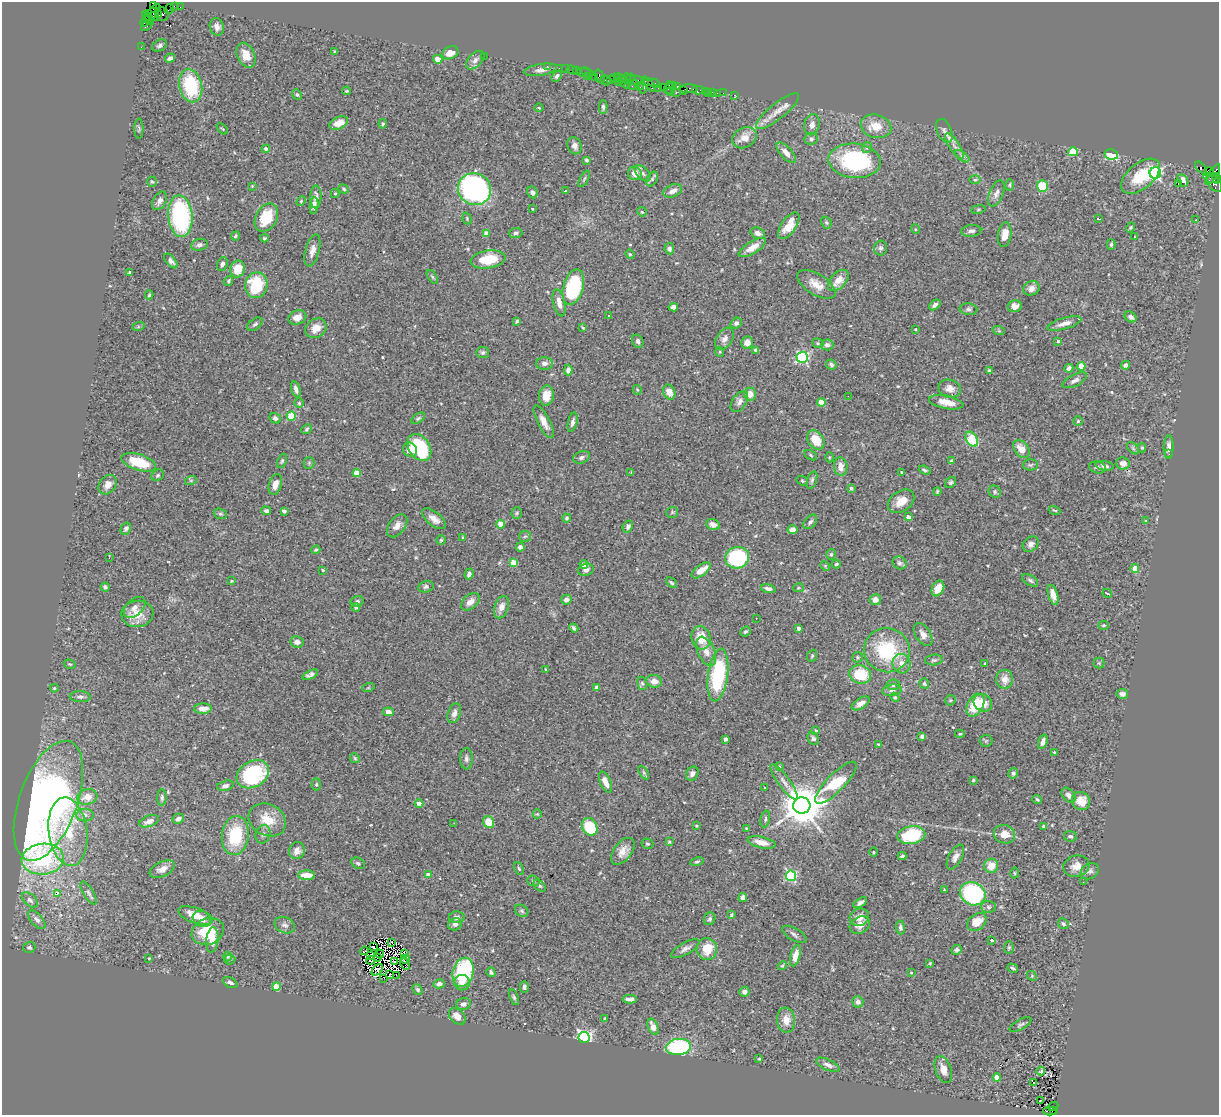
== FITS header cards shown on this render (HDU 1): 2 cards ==
NAXIS1  =                 1217
NAXIS2  =                 1113

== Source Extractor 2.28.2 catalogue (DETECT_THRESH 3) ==
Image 1217 x 1113 px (HDU 1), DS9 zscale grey, 1 PNG px = 1 image px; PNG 1221 x 1117 px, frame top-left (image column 1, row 1113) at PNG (2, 2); each listed source drawn as its Kron ellipse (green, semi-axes under 4 px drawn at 4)
Background 1.08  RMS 0.053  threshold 0.16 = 3 sigma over >= 5 px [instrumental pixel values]
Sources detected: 545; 9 with non-positive FLUX_AUTO (blend fragments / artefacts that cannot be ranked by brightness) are neither listed nor drawn; of the other 536, the 500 brightest by FLUX_AUTO listed and drawn (36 fainter detections omitted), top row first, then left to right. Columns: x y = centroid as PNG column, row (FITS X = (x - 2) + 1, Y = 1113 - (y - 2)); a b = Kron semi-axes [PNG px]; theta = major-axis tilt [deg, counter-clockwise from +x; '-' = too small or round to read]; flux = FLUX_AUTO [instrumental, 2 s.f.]
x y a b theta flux
153 5 3 2 - 28
174 6 4 2 - 62
180 7 2 2 - 20
169 9 5 2 - 47
153 12 10 5 50 230
149 14 3 3 - 41
162 14 7 7 - 300
158 15 3 2 - 160
154 17 5 3 - 170
148 18 8 2 -52 160
146 21 6 3 60 96
147 26 6 2 42 140
217 27 9 7 -75 17
160 45 8 5 28 8.8
141 47 2 2 - 25
335 51 4 4 - 3.7
450 53 9 6 23 35
246 55 13 8 -65 48
484 56 2 2 - 11
170 58 5 4 - 11
438 59 4 4 - 51
475 60 11 7 46 16
547 66 2 2 - 27
559 68 2 2 - 28
565 69 2 2 - 24
541 70 16 5 9 19
571 70 5 2 - 38
576 70 3 2 - 57
587 72 7 3 -32 150
584 73 7 3 -19 140
557 76 6 4 50 8.7
587 77 3 2 - 43
600 77 7 4 -69 210
614 77 4 2 - 45
594 78 3 3 - 110
618 78 5 3 - 86
627 79 5 3 - 53
630 79 5 2 - 40
606 80 5 2 - 170
610 80 4 3 - 32
622 80 6 3 -80 140
637 80 7 3 -12 160
618 81 3 3 - 87
625 83 6 4 -46 150
654 83 6 3 -27 150
633 85 5 2 - 83
644 85 8 3 80 160
650 85 8 3 -52 200
191 86 17 11 -78 220
639 86 4 3 - 240
672 86 3 3 - 73
677 86 3 3 - 47
663 87 2 2 - 45
658 88 2 2 - 63
668 88 6 3 73 67
689 89 9 4 0 280
683 90 3 2 - 73
698 90 6 2 1 55
347 91 4 3 - 4.2
705 91 2 2 - 13
670 92 4 2 - 77
712 92 4 3 - 98
676 93 3 2 - 120
708 93 4 2 - 17
717 93 2 2 - 8.7
723 93 3 2 - 9.7
297 94 5 4 - 5.1
735 95 4 3 - 29
603 107 7 4 -88 8.3
539 108 4 4 - 3.7
778 111 27 8 39 41
339 123 10 6 23 35
383 124 5 3 - 4.6
812 125 11 7 76 21
876 126 15 11 -14 65
139 129 10 4 -89 6.5
222 129 6 2 -44 3.4
944 131 12 7 -66 16
745 138 13 10 29 42
811 139 6 6 - 8
575 146 9 7 -69 16
954 146 15 5 -56 23
867 147 5 5 - 11
266 149 4 4 - 12
1073 152 5 4 - 150
786 153 13 5 -48 23
1111 154 7 5 -10 130
962 156 8 4 -36 9.2
587 160 4 3 - 8.5
855 161 26 17 -5 410
1201 168 7 3 -47 230
1209 172 5 3 - 350
635 173 7 6 - 32
643 173 10 5 -46 11
1155 173 6 5 - 590
1213 175 12 4 58 410
1141 176 23 12 39 130
1211 178 8 2 -18 230
1216 178 5 3 - 120
584 179 9 3 61 5
652 179 8 5 58 7.6
975 180 6 4 1 5
1183 180 6 5 - 29
152 182 5 4 - 4.7
1179 184 3 2 - 5.6
1215 184 9 6 -54 300
1009 185 5 3 - 4.4
252 186 4 4 - 3.2
1042 186 6 5 - 110
344 189 5 4 - 5.1
475 189 17 15 -28 910
565 191 3 2 - 14
673 191 10 6 24 22
532 192 6 5 - 8.7
996 193 14 7 68 17
335 194 4 4 - 4.8
316 197 11 5 86 17
160 201 10 6 61 18
301 201 5 3 - 3.5
314 206 8 4 83 17
532 209 3 2 - 4.4
978 209 7 3 9 4.4
642 212 5 4 - 3.5
180 216 21 12 -85 520
266 218 15 10 61 110
467 218 6 4 -72 5.1
1099 219 4 2 - 5.6
1196 220 3 3 - 3.2
826 222 6 5 - 6.3
789 226 15 7 56 48
1130 227 5 3 - 4.4
915 229 5 3 - 3.7
971 231 10 6 5 13
486 233 4 4 - 26
516 233 7 5 3 7
758 233 7 5 -20 16
1005 234 12 7 82 33
236 236 5 3 - 4.8
1134 237 3 3 - 5.6
264 238 4 3 - 4.2
199 245 8 6 15 12
1111 245 5 4 - 5.9
752 247 15 6 32 36
881 248 7 6 - 9.3
669 249 5 5 - 12
312 250 16 7 75 24
630 254 5 4 - 4.2
488 259 17 9 8 110
171 261 9 4 -49 13
222 264 7 5 69 12
238 269 8 7 - 66
129 272 3 2 - 3.4
432 277 7 4 -57 6.1
838 280 13 7 46 40
228 281 5 4 - 5.1
816 284 21 10 -32 44
256 285 13 11 79 190
573 287 18 10 74 300
1031 288 8 7 - 20
149 295 4 3 - 5.1
559 303 14 5 -77 23
935 305 6 4 40 15
1015 306 7 6 - 21
673 307 5 4 - 14
969 309 9 6 -6 9.5
609 315 3 2 - 4
297 317 9 7 22 30
1131 317 6 5 - 12
517 321 4 3 - 4.6
736 323 6 5 - 8.3
1064 323 17 5 16 27
255 324 9 5 35 8.5
138 327 6 4 20 4.9
316 328 11 9 32 37
583 328 4 3 - 3.8
915 329 3 2 - 3.4
999 331 6 4 -19 4.3
725 339 12 7 56 20
638 341 7 5 -63 11
1058 341 3 3 - 6.9
747 343 6 6 - 29
818 343 6 4 -21 5.3
827 345 6 5 - 14
756 350 4 3 - 9
483 352 6 5 - 7.8
720 352 5 4 - 4
802 357 5 5 - 530
544 363 8 6 0 15
831 365 5 5 - 8.9
1126 365 4 4 - 9.4
1081 366 4 4 - 79
1069 368 4 4 - 15
568 370 5 4 - 15
989 371 4 3 - 9.1
1075 380 13 5 26 14
296 389 8 4 -75 13
950 389 11 9 -13 24
637 390 5 4 - 3.8
669 392 7 6 - 35
750 394 6 6 - 31
546 396 10 7 83 44
848 396 3 2 - 4.9
739 402 12 7 57 15
821 402 4 4 - 90
946 402 17 6 -11 38
299 403 5 5 - 5.3
291 416 4 4 - 140
275 418 6 5 - 10
418 418 8 4 36 6.1
1078 421 5 5 - 5.1
544 422 18 6 -63 31
573 422 10 4 77 14
307 429 5 4 - 5.5
972 439 8 5 -58 150
816 440 10 7 -54 77
419 447 15 10 -55 230
1169 447 12 5 89 17
1133 448 7 4 -47 6.4
1142 448 4 4 - 5.3
1021 449 10 7 -51 38
410 450 7 7 - 35
1169 454 3 3 - 4.1
811 455 7 4 -30 5.5
581 457 9 6 20 11
829 457 5 3 - 3.7
282 461 7 4 69 5.9
951 461 4 4 - 4.8
139 462 18 8 -18 110
309 463 5 5 - 5.8
1123 463 7 6 - 18
1030 465 7 5 1 7.3
1105 466 9 4 -8 11
841 467 9 7 -85 31
1097 467 8 6 -13 8.1
925 470 6 4 -20 6.6
631 472 4 2 - 3.2
902 472 4 3 - 4.2
357 473 4 4 - 62
158 475 7 5 33 5.9
191 480 6 4 18 4.9
812 480 9 4 72 7.9
802 481 6 4 -22 4.9
951 483 6 5 - 6.6
275 484 11 6 73 26
108 485 11 8 51 24
851 488 4 3 - 7.6
937 491 4 3 - 4.3
995 492 6 5 - 7.6
901 501 14 10 36 53
1055 510 6 3 -21 3.5
266 511 5 4 - 9.5
284 511 4 3 - 12
672 512 5 5 - 5.6
517 513 6 5 - 5.5
220 514 7 5 -19 6
908 517 4 4 - 17
567 518 4 4 - 7.2
434 519 14 7 -39 29
1146 521 4 4 - 3.2
810 522 8 5 49 11
501 524 4 4 - 75
713 525 7 5 -20 21
397 526 13 8 53 26
628 527 6 5 - 8.6
126 528 6 5 - 11
792 530 5 4 - 21
525 536 6 5 - 6.5
462 538 4 2 - 3.6
441 540 4 4 - 4.7
1031 544 9 6 41 14
520 547 4 4 - 13
316 550 4 3 - 4.5
831 554 5 4 - 5.7
109 558 3 2 - 3.6
737 558 12 10 13 340
514 563 4 4 - 89
900 563 7 6 - 8.9
584 564 4 4 - 20
836 564 5 3 - 5
825 566 5 4 - 4.3
1135 568 4 4 - 74
323 570 3 2 - 3.4
586 570 8 6 17 14
701 570 11 5 37 44
469 574 5 4 - 12
1030 580 9 5 -30 8.1
231 581 4 3 - 3.9
671 583 6 4 -44 6.3
105 587 4 4 - 9.3
426 587 8 5 14 9.6
798 588 5 4 - 4.2
938 588 8 6 63 46
768 589 7 4 -16 13
1107 593 5 2 - 3.2
1053 595 10 5 -74 24
566 600 5 5 - 16
875 600 6 5 - 26
357 601 6 5 - 9.7
470 602 11 7 41 24
134 607 13 8 43 21
356 607 4 4 - 6.5
501 607 11 7 71 27
137 614 16 13 7 62
756 618 2 2 - 3.5
1104 625 5 4 - 4.5
574 628 5 3 - 7.8
799 628 4 3 - 15
745 632 5 4 - 7
923 634 13 7 -58 23
701 638 12 9 -74 74
297 642 7 5 -9 15
887 650 23 22 - 240
706 651 15 8 -66 35
812 656 6 4 68 6
857 657 5 5 - 5.6
934 660 9 5 7 7.2
1099 663 5 5 - 5.2
70 664 6 4 -18 4.4
902 664 10 9 - 26
985 664 4 3 - 6.2
546 670 3 3 - 5.2
860 674 11 9 -17 120
310 675 8 4 25 12
718 675 26 10 82 300
1004 679 9 8 - 34
654 681 8 6 -10 22
642 683 6 5 - 7
924 684 5 4 - 7
893 685 7 5 9 10
597 687 4 3 - 7.8
54 688 4 3 - 4.4
368 688 6 4 18 4.5
892 690 10 5 8 11
1122 694 6 5 - 15
80 697 10 5 -1 12
895 697 4 4 - 4
950 700 5 4 - 4.3
861 703 10 5 31 23
983 703 10 8 -39 47
975 705 12 8 61 110
203 709 9 5 1 28
388 712 5 4 - 14
454 713 10 6 69 17
816 730 4 3 - 4.8
960 734 5 4 - 4
922 736 4 3 - 8.9
813 738 7 5 -64 8.2
726 739 4 4 - 7.4
986 741 6 6 - 5.7
1043 742 7 4 72 19
878 744 4 4 - 5.2
1054 752 3 3 - 5.3
355 758 5 4 - 4.9
466 759 10 6 -89 12
779 766 4 3 - 3.6
644 773 7 4 -59 6
1013 773 5 5 - 12
253 774 17 13 30 330
692 774 7 6 - 13
973 780 3 3 - 3.7
605 782 11 5 -67 35
784 782 21 5 -54 25
836 783 28 9 46 240
316 784 6 4 88 5.7
225 786 8 5 14 11
764 787 3 2 - 6.5
1069 795 8 6 -49 17
87 797 10 7 15 41
162 798 8 4 -90 7.3
1037 799 5 3 - 5.3
48 801 63 29 70 2400
1081 801 9 8 - 46
419 804 4 4 - 28
802 805 8 8 - 13000
537 814 5 4 - 4.2
85 815 9 6 0 15
178 819 6 5 - 14
765 819 8 4 78 7.2
267 820 19 15 -29 80
149 821 10 5 20 17
489 822 6 5 - 56
454 823 3 2 - 4.6
696 826 4 3 - 3.2
1044 826 4 3 - 5.1
590 827 9 7 -62 160
746 828 4 3 - 3.5
68 832 34 19 -83 170
263 834 9 7 71 12
1005 834 11 9 -17 44
911 835 14 9 9 210
235 836 19 13 82 180
1070 836 6 5 - 9.4
669 842 3 3 - 3.9
761 842 14 5 -13 38
647 844 6 5 - 6.2
297 851 8 7 - 21
623 851 15 9 52 33
873 852 5 3 - 3.5
902 856 4 2 - 5.3
955 857 14 6 61 19
43 859 21 15 5 310
697 862 7 4 13 6.4
358 863 7 5 -30 8.2
991 866 7 7 - 46
1076 866 13 10 16 38
162 869 13 7 25 26
519 869 7 4 -63 5.5
1090 871 10 7 29 13
1014 873 5 3 - 3.8
307 875 8 5 -2 47
428 875 4 4 - 38
791 876 5 5 - 380
533 881 6 5 - 6
1083 882 3 2 - 4.2
539 886 7 5 -40 6.1
944 890 3 2 - 3.5
89 893 13 5 -58 9.9
57 894 3 2 - 32
973 894 13 11 -31 500
743 897 4 4 - 15
30 900 9 5 -42 9.2
860 903 8 4 32 11
988 907 7 6 - 8.4
522 911 7 5 -34 7.9
731 915 4 3 - 4.5
196 916 18 7 -20 62
457 917 8 6 2 13
859 917 10 8 17 30
202 919 9 7 -30 26
710 919 6 5 - 8.1
37 920 11 6 -47 14
977 922 11 8 38 54
455 924 7 6 - 13
1063 924 6 5 - 7.6
285 925 10 8 -24 15
860 925 11 8 30 29
900 927 7 4 -82 8.3
208 932 16 13 21 130
794 934 13 6 -31 13
212 940 12 6 83 41
991 940 3 3 - 8.6
391 942 2 2 - 3.7
29 947 6 5 - 6.9
373 947 3 2 - 4.8
1009 947 6 5 - 5.8
685 949 16 6 30 18
707 949 11 10 - 78
957 950 5 4 - 7.7
364 951 4 2 - 4.1
405 953 2 2 - 9.5
380 954 4 2 - 3.9
228 956 5 4 - 4.8
371 956 4 2 - 5.1
795 956 11 5 75 35
378 957 3 2 - 6.5
149 958 4 3 - 3.3
230 959 5 5 - 4.3
405 959 5 2 - 3.8
371 960 4 3 - 7.2
394 962 3 2 - 4.4
930 963 3 3 - 3.3
405 964 6 2 -62 3.8
782 966 4 3 - 4.1
1013 968 5 3 - 6
377 970 7 4 45 3.3
463 972 15 10 75 270
491 972 5 4 - 8.2
911 973 4 3 - 3.3
390 975 3 2 - 3.6
396 975 2 2 - 3.1
1032 976 5 4 - 3.6
384 978 2 2 - 9.1
230 983 8 5 -28 11
462 983 8 7 - 22
439 984 5 4 - 14
276 986 4 4 - 83
524 987 5 4 - 8.2
418 990 5 4 - 7.5
744 992 5 5 - 14
514 997 8 4 -71 7.1
630 999 7 4 1 15
858 1002 6 5 - 16
463 1004 7 5 15 12
457 1016 10 6 -45 30
605 1019 3 3 - 3.9
786 1020 12 9 -83 39
1020 1025 12 5 29 9.4
653 1027 8 5 -66 26
584 1038 6 5 - 860
678 1047 12 8 5 350
759 1059 4 4 - 3.5
828 1065 12 5 -24 16
943 1070 14 8 -71 34
1041 1071 4 3 - 4.8
997 1077 4 4 - 46
1034 1082 3 3 - 79
1040 1101 3 2 - 4.3
1053 1106 5 3 - 230
1053 1110 4 3 - 130
1050 1111 6 3 0 230
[36 fainter detections neither listed nor drawn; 9 non-positive-flux detections neither listed nor drawn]